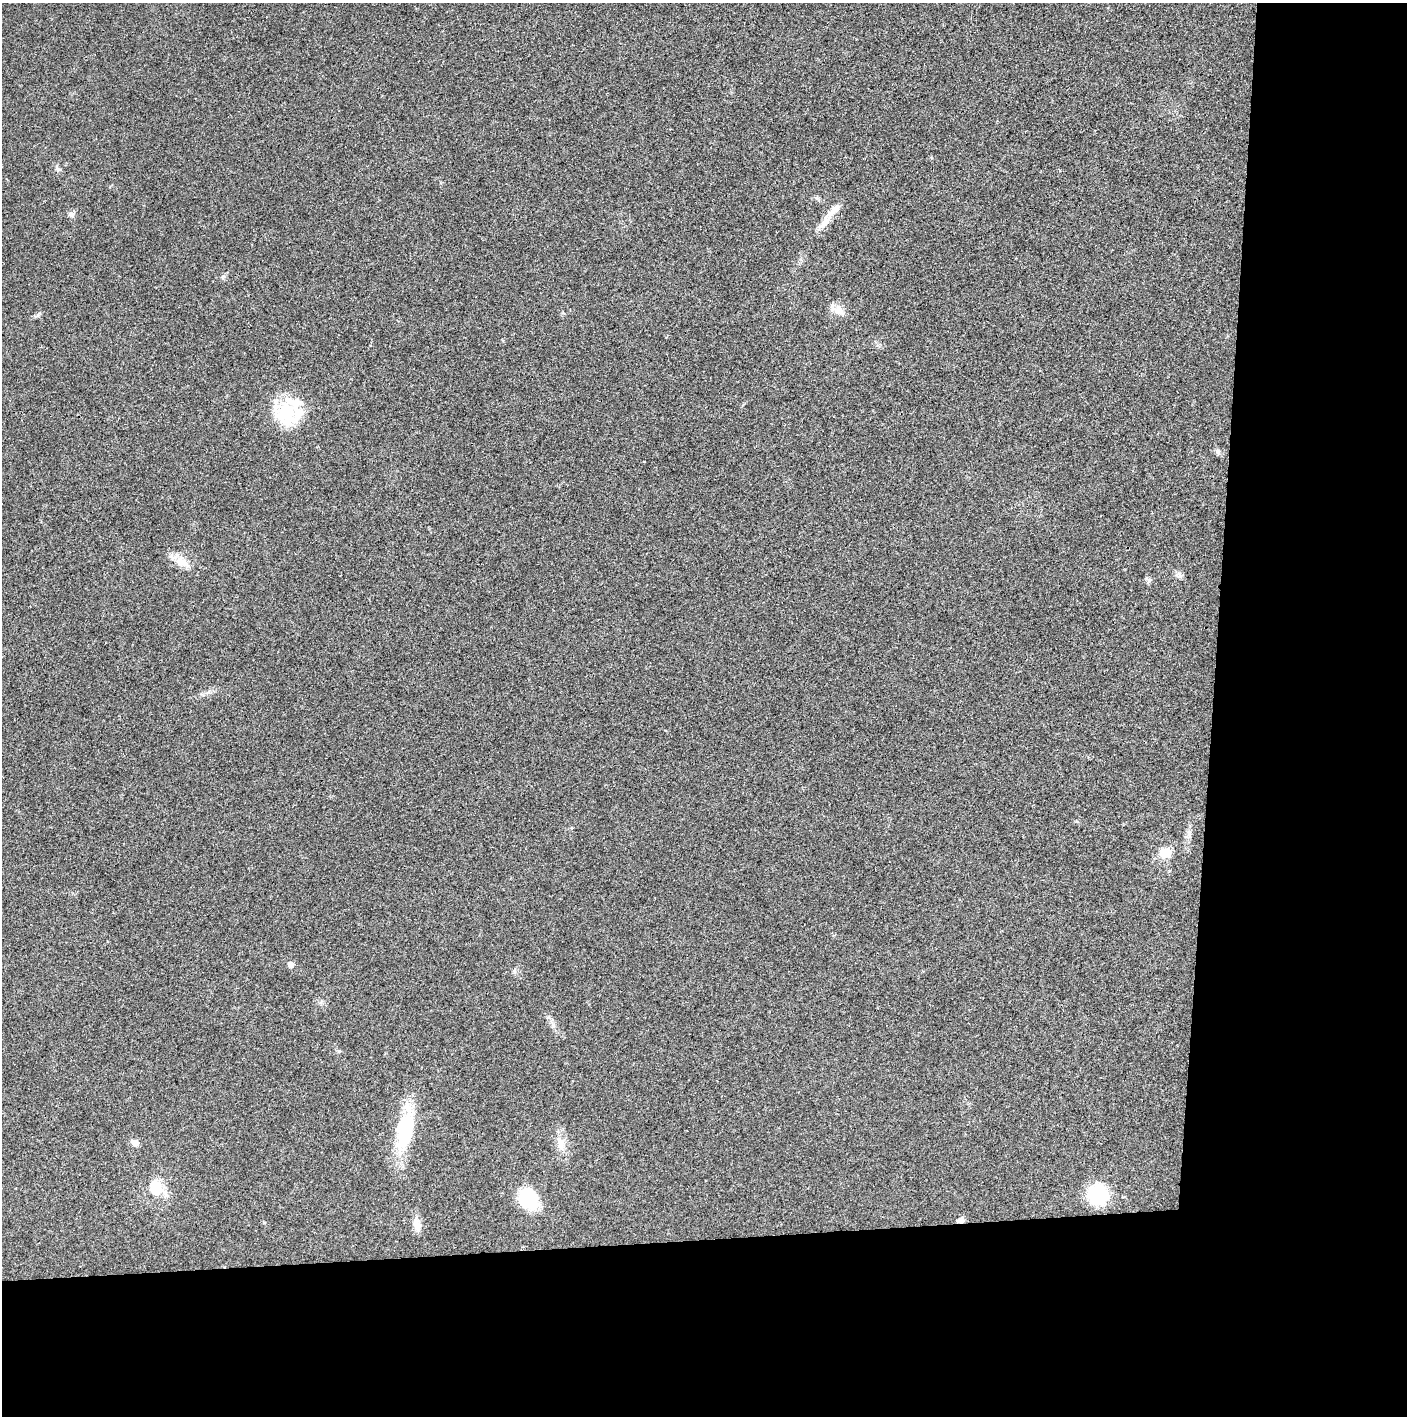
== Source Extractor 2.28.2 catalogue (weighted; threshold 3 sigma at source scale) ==
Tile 9 of 3 x 3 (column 3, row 3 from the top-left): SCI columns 2829-4233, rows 5-1418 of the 4234 x 4247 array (HDU 1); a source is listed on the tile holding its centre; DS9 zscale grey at full resolution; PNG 1409 x 1418 px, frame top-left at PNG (2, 3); no overlay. Shown black and unused: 24% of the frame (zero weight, under 3 of 4 exposures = <1% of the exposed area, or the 3 px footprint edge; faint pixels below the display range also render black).
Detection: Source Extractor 2.28.2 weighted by HDU 2 'WHT'; one run over the whole footprint, this tile lists its part. Background 0.0193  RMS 0.005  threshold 0.0224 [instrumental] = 3 sigma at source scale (4.5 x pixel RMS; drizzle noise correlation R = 1.50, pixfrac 1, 0.05/0.05 arcsec/px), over >= 5 px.
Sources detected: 22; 2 inside a brighter listed object's ellipse — not listed separately; the other 20 listed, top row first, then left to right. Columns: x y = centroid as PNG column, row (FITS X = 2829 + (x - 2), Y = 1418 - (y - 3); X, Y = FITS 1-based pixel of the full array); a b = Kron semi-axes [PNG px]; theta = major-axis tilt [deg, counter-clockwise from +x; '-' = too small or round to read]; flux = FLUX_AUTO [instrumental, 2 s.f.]
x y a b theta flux
57 169 9 6 -54 1.4
71 215 9 7 -45 1.7
826 221 30 10 54 7
838 310 21 11 -22 4.9
287 412 36 29 -60 29
1218 451 11 6 -58 1.4
182 562 22 13 -32 7.5
1179 575 11 7 -46 1.8
1148 580 10 6 -37 1.3
1165 853 12 10 19 9.3
291 965 5 5 - 3.3
514 971 7 4 -72 0.91
405 1129 59 19 79 34
135 1143 10 7 -19 2.7
561 1143 21 12 -78 6.9
156 1188 29 18 -39 12
1097 1195 17 16 - 32
528 1198 29 20 -55 21
960 1220 9 6 9 2.3
417 1225 21 9 -76 4.8
Overlapping masked pixels (flux is a lower limit): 1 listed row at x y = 960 1220
Unlisted compact peaks at least as high as the median listed source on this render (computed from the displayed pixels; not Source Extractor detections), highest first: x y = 223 276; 38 315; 339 1051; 264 1223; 321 1002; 553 1026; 1076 821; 503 341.